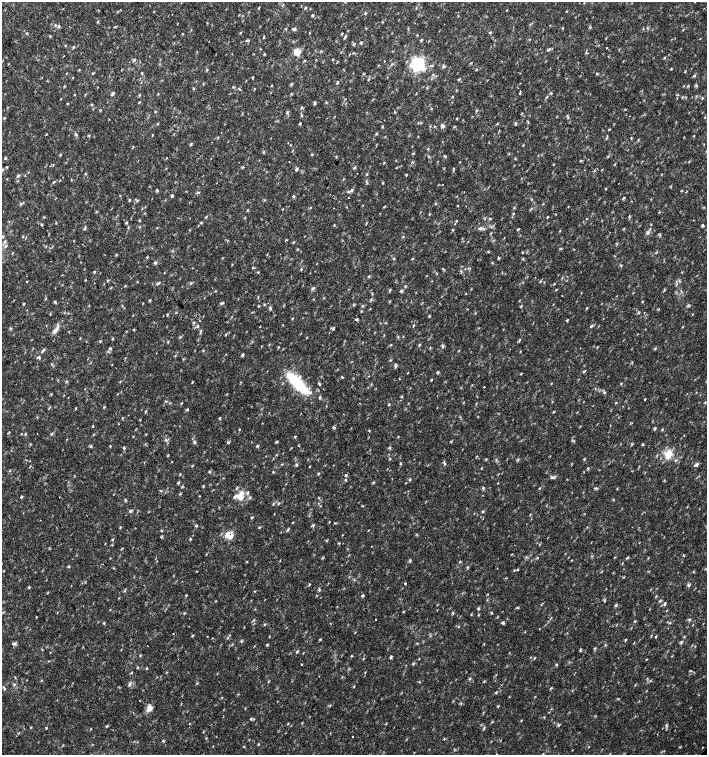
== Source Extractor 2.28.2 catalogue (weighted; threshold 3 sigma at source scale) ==
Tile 11 of 4 x 4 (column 3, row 3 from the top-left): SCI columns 3044-4453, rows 1507-3012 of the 6023 x 6029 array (HDU 1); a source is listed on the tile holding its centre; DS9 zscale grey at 2 x 2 block average (1 PNG px = mean of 2 x 2 image px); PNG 709 x 757 px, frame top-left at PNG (2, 2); no overlay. Shown black and unused: <1% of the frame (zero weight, under 2 of 3 exposures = <1% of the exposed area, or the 3 px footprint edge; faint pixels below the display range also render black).
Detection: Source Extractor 2.28.2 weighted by HDU 2 'WHT'; one run over the whole footprint, this tile lists its part. Background 0.0332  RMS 0.0037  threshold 0.0166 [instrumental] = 3 sigma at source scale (4.5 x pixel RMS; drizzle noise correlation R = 1.50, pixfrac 1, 0.0396/0.0396 arcsec/px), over >= 5 px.
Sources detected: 315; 2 cosmic-ray / hot-pixel residue — not listed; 3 inside a brighter listed object's ellipse — not listed separately; the other 310 listed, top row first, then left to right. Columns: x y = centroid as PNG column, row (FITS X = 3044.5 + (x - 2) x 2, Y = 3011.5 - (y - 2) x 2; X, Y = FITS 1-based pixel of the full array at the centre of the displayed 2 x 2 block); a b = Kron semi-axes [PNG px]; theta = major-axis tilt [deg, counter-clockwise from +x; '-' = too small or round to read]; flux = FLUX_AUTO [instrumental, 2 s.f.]
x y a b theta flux
344 2 3 2 - 0.57
259 8 3 2 - 0.63
305 8 4 2 - 0.78
365 13 4 2 - 0.74
312 15 4 2 - 0.8
97 22 4 2 - 0.64
550 25 2 2 - 0.43
59 26 4 3 - 1.1
294 29 6 3 -3 1.4
683 30 3 2 - 0.43
241 32 3 2 - 0.53
27 33 3 2 - 0.67
342 33 3 2 - 0.53
490 33 4 2 - 0.74
417 35 3 2 - 0.53
264 37 4 2 - 0.61
345 37 6 2 58 1.1
361 42 4 2 - 0.91
65 45 2 2 - 0.49
606 48 2 2 - 1.7
549 49 6 3 46 1.2
297 52 5 4 - 12
265 54 3 3 - 0.68
664 58 3 2 - 0.73
134 60 3 2 - 0.81
332 60 3 2 - 0.51
384 61 2 2 - 0.53
418 64 14 14 - 37
443 66 5 2 - 0.85
79 70 3 2 - 0.55
476 70 3 2 - 0.55
364 74 4 2 - 0.68
337 82 4 2 - 0.77
291 84 4 3 - 0.87
695 85 3 2 - 0.66
64 86 3 3 - 0.59
233 87 3 3 - 0.73
518 88 2 2 - 0.28
239 89 3 2 - 1.4
520 93 4 3 - 0.77
551 93 3 2 - 0.62
112 94 5 3 - 1.2
74 95 2 2 - 0.48
139 95 4 2 - 0.71
452 96 3 2 - 0.53
677 98 2 2 - 0.45
315 103 5 3 - 1.1
67 104 3 2 - 0.51
92 104 3 2 - 0.59
302 107 5 2 - 0.77
477 110 5 2 - 0.59
155 112 3 2 - 0.54
287 112 4 3 - 1
630 116 2 2 - 0.27
705 118 2 2 - 0.48
300 123 3 2 - 0.78
515 123 4 3 - 0.94
430 126 3 2 - 0.55
442 126 6 4 -54 1.8
609 129 3 3 - 0.63
46 134 3 2 - 0.53
76 134 4 3 - 1.2
377 134 4 2 - 0.62
152 135 3 2 - 0.46
638 140 3 2 - 0.62
288 143 2 2 - 0.92
191 144 3 3 - 0.84
428 149 3 2 - 0.56
60 155 3 2 - 0.57
336 156 4 2 - 0.52
460 162 2 2 - 0.38
7 167 3 2 - 0.69
243 167 3 3 - 0.77
296 169 4 4 - 1.2
2 170 5 2 - 0.86
367 174 3 2 - 0.76
18 176 7 2 45 1.1
7 179 3 2 - 0.37
53 182 4 2 - 0.78
367 183 4 2 - 0.78
383 183 3 2 - 0.59
442 184 2 2 - 0.27
157 190 3 2 - 1.2
352 190 4 3 - 1.3
198 192 3 2 - 0.7
348 192 4 3 - 1.2
120 196 3 2 - 0.52
172 196 4 3 - 0.98
293 196 3 3 - 1.1
348 197 2 2 - 0.82
624 198 4 2 - 0.79
130 200 3 3 - 0.67
137 200 3 3 - 0.89
631 201 2 2 - 0.53
21 203 3 3 - 0.85
435 204 3 2 - 0.59
247 210 3 2 - 0.57
513 213 3 2 - 0.52
629 216 3 2 - 0.75
44 217 3 2 - 0.51
206 217 4 2 - 0.76
547 217 3 2 - 0.55
490 218 4 2 - 0.64
139 220 3 3 - 0.59
41 225 3 2 - 0.97
702 225 3 3 - 0.87
85 228 6 2 81 1.1
157 228 3 2 - 0.45
480 229 6 3 17 2
518 230 3 3 - 0.67
491 233 3 2 - 0.53
647 233 5 4 - 1.8
2 236 5 2 - 0.71
403 237 4 2 - 0.6
74 241 3 2 - 0.39
293 242 3 2 - 0.7
522 252 3 2 - 0.48
498 258 4 3 - 0.75
412 259 2 2 - 1.1
154 262 4 2 - 0.81
621 265 3 2 - 0.73
253 268 3 2 - 0.55
301 270 3 2 - 0.64
94 272 3 3 - 0.75
258 272 3 2 - 0.56
26 282 2 2 - 0.62
158 283 4 3 - 1
125 286 3 2 - 0.5
313 288 5 3 - 1.5
556 289 3 2 - 0.56
390 290 3 3 - 0.73
401 291 4 3 - 1.2
562 295 2 2 - 0.68
149 301 3 3 - 0.84
55 302 5 2 - 0.81
221 303 4 3 - 1.1
362 306 3 2 - 0.67
270 308 5 3 - 1.3
587 308 4 2 - 0.65
370 309 3 2 - 0.35
50 314 3 2 - 0.48
167 315 3 2 - 0.66
429 316 4 2 - 0.61
292 319 3 2 - 0.59
356 319 3 3 - 1
197 326 4 3 - 1.1
413 326 3 2 - 0.64
591 326 4 3 - 1
10 328 3 2 - 0.83
333 329 3 3 - 0.94
55 330 10 5 55 3.8
134 330 3 2 - 0.5
201 330 3 2 - 0.63
398 336 4 2 - 0.69
112 339 3 2 - 0.74
100 341 3 3 - 0.65
168 341 4 2 - 0.67
391 344 3 2 - 0.63
419 345 4 2 - 0.74
110 349 4 3 - 0.89
654 349 3 2 - 0.64
42 352 4 3 - 0.92
242 355 4 3 - 1.1
39 358 5 3 - 1.3
395 366 6 3 -87 1.3
584 371 4 2 - 1
438 372 4 3 - 0.93
521 374 4 2 - 0.47
342 377 3 2 - 0.67
399 379 2 2 - 1.2
431 380 3 2 - 0.71
66 382 4 2 - 0.67
120 382 3 2 - 0.5
192 382 3 2 - 0.54
297 383 36 10 -44 40
319 384 5 2 - 0.94
484 387 2 2 - 1.5
85 389 2 2 - 0.33
604 392 4 3 - 1
401 396 3 2 - 0.57
68 397 2 2 - 0.88
645 399 2 2 - 0.75
400 400 2 2 - 0.37
166 401 3 2 - 0.64
76 408 3 2 - 0.49
187 409 3 3 - 1.1
554 412 3 2 - 0.57
123 418 3 3 - 0.6
220 418 3 2 - 0.81
93 426 3 2 - 0.61
334 427 4 3 - 1.3
655 428 3 3 - 0.94
239 429 3 2 - 0.44
25 434 4 2 - 0.79
51 434 4 3 - 0.92
166 440 4 3 - 1.1
572 440 4 2 - 0.82
451 441 3 3 - 0.73
194 442 4 3 - 1.2
228 442 4 3 - 0.96
276 442 4 2 - 0.82
643 445 3 2 - 0.58
91 446 4 3 - 1
258 446 4 3 - 0.94
389 447 3 2 - 0.72
124 448 5 3 - 0.9
668 454 13 8 74 10
390 459 4 2 - 0.56
486 459 3 2 - 0.6
584 459 3 3 - 0.73
445 464 4 3 - 0.98
297 465 5 2 - 0.94
695 465 4 3 - 1.2
30 466 3 2 - 0.47
192 466 5 2 - 0.47
310 466 3 2 - 0.43
588 468 3 3 - 0.81
481 469 3 2 - 0.38
209 471 5 2 - 0.74
273 472 4 2 - 0.67
180 474 3 2 - 0.58
346 475 4 2 - 0.76
346 480 3 3 - 0.93
410 480 3 3 - 0.71
373 482 3 3 - 0.71
178 483 4 2 - 0.82
182 486 3 2 - 0.59
483 488 4 2 - 0.88
539 488 3 2 - 0.53
180 494 3 2 - 0.66
240 496 13 8 82 10
21 497 4 2 - 0.82
319 498 3 2 - 0.47
279 503 4 2 - 0.69
318 503 2 2 - 0.46
273 504 3 2 - 0.55
362 506 3 2 - 0.5
130 511 5 3 - 1.3
482 511 3 2 - 0.87
530 515 4 2 - 0.49
252 518 3 2 - 0.65
335 523 3 2 - 0.56
120 527 3 2 - 0.59
288 530 4 3 - 1.1
368 530 3 2 - 0.44
229 535 6 4 -26 13
161 536 4 3 - 0.9
190 539 3 3 - 0.83
112 540 3 2 - 0.61
371 546 2 2 - 0.49
537 557 3 2 - 0.57
627 558 4 2 - 0.92
280 561 3 2 - 0.43
247 562 3 2 - 0.57
68 567 3 3 - 0.8
468 567 3 2 - 0.66
517 570 3 2 - 0.77
405 583 2 2 - 2.2
309 584 4 2 - 0.73
688 585 5 3 - 1.4
29 587 3 3 - 0.77
186 595 2 2 - 0.78
362 595 4 3 - 1.2
660 601 3 2 - 0.75
665 604 4 3 - 1.1
478 609 3 3 - 1.1
403 612 3 2 - 0.45
453 613 3 2 - 0.85
491 613 4 2 - 0.65
36 617 2 2 - 0.39
376 619 2 2 - 0.8
503 623 4 3 - 1.4
670 623 3 2 - 0.55
265 624 3 2 - 0.62
458 627 3 2 - 0.54
192 635 3 2 - 0.64
207 636 2 2 - 0.34
656 637 3 2 - 0.69
212 638 2 2 - 0.35
681 642 4 3 - 1.2
14 644 5 4 - 1.5
484 644 2 2 - 0.75
267 645 3 3 - 0.83
580 650 4 2 - 0.78
297 652 3 3 - 0.86
140 655 3 2 - 0.62
391 657 4 2 - 0.87
363 658 3 2 - 0.46
302 664 2 2 - 0.42
557 664 3 3 - 0.81
137 667 4 2 - 0.56
146 668 2 2 - 1.7
469 679 3 2 - 0.68
268 682 3 2 - 0.46
420 682 2 2 - 0.54
129 684 4 4 - 1.7
354 686 4 2 - 0.45
5 689 3 2 - 0.64
461 703 3 2 - 0.6
498 706 3 2 - 0.71
150 708 8 6 64 4.9
254 719 3 2 - 0.57
189 724 2 2 - 0.46
559 725 4 3 - 0.98
107 726 4 3 - 0.91
31 727 3 2 - 0.49
484 728 4 3 - 0.95
91 729 3 2 - 0.43
352 737 2 2 - 0.76
444 739 3 2 - 0.52
Overlapping masked pixels (flux is a lower limit): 1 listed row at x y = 229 535
Isophote crosses this tile's border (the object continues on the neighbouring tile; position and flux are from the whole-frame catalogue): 1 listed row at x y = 344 2
Diffuse or blended objects may show on this block-average render without a row.